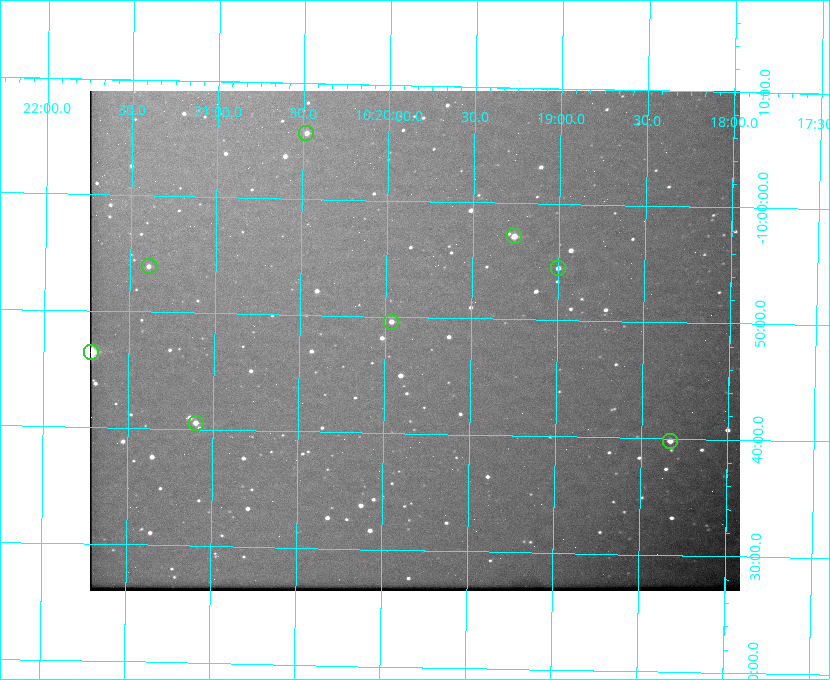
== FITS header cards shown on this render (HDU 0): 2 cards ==
NAXIS1  =                  650 / Width of table row in bytes
NAXIS2  =                  500 / Number of rows in table

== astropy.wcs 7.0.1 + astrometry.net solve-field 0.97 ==
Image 650 x 500 px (HDU 0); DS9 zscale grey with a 90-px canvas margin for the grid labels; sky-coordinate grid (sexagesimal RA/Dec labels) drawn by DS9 from the SOLVED WCS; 8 Tycho-2 reference stars matched to detected sources circled (green)
Header WCS: none
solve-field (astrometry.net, Tycho-2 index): SOLVED blind (the file carries no WCS)
Solved WCS: RA---TAN-SIP/DEC--TAN-SIP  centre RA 10:19:50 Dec -09:48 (154.96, -9.80 deg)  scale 5.17 arcsec/px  FOV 56.0' x 43.0'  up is +179 deg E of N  parity flipped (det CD > 0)
(file carries no celestial WCS; the grid is the blind solution)
Tycho-2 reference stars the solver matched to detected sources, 8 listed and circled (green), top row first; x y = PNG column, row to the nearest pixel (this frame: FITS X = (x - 90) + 1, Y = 500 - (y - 91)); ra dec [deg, ICRS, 3 dp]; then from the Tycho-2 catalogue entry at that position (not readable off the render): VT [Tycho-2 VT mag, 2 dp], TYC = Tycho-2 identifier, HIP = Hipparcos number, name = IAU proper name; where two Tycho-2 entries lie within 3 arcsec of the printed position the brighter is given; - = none
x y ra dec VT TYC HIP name
306 133 155.120 -10.095 10.96 5493-78-1 - -
514 236 154.815 -9.952 9.91 5490-258-1 50532 -
149 266 155.347 -9.899 11.51 5490-199-1 - -
558 268 154.750 -9.908 10.76 5490-212-1 - -
391 322 154.992 -9.826 10.90 5490-153-1 - -
91 352 155.431 -9.774 8.41 5490-124-1 50747 -
196 423 155.275 -9.676 10.79 5490-27-1 - -
670 441 154.583 -9.663 10.90 5490-13-1 - -